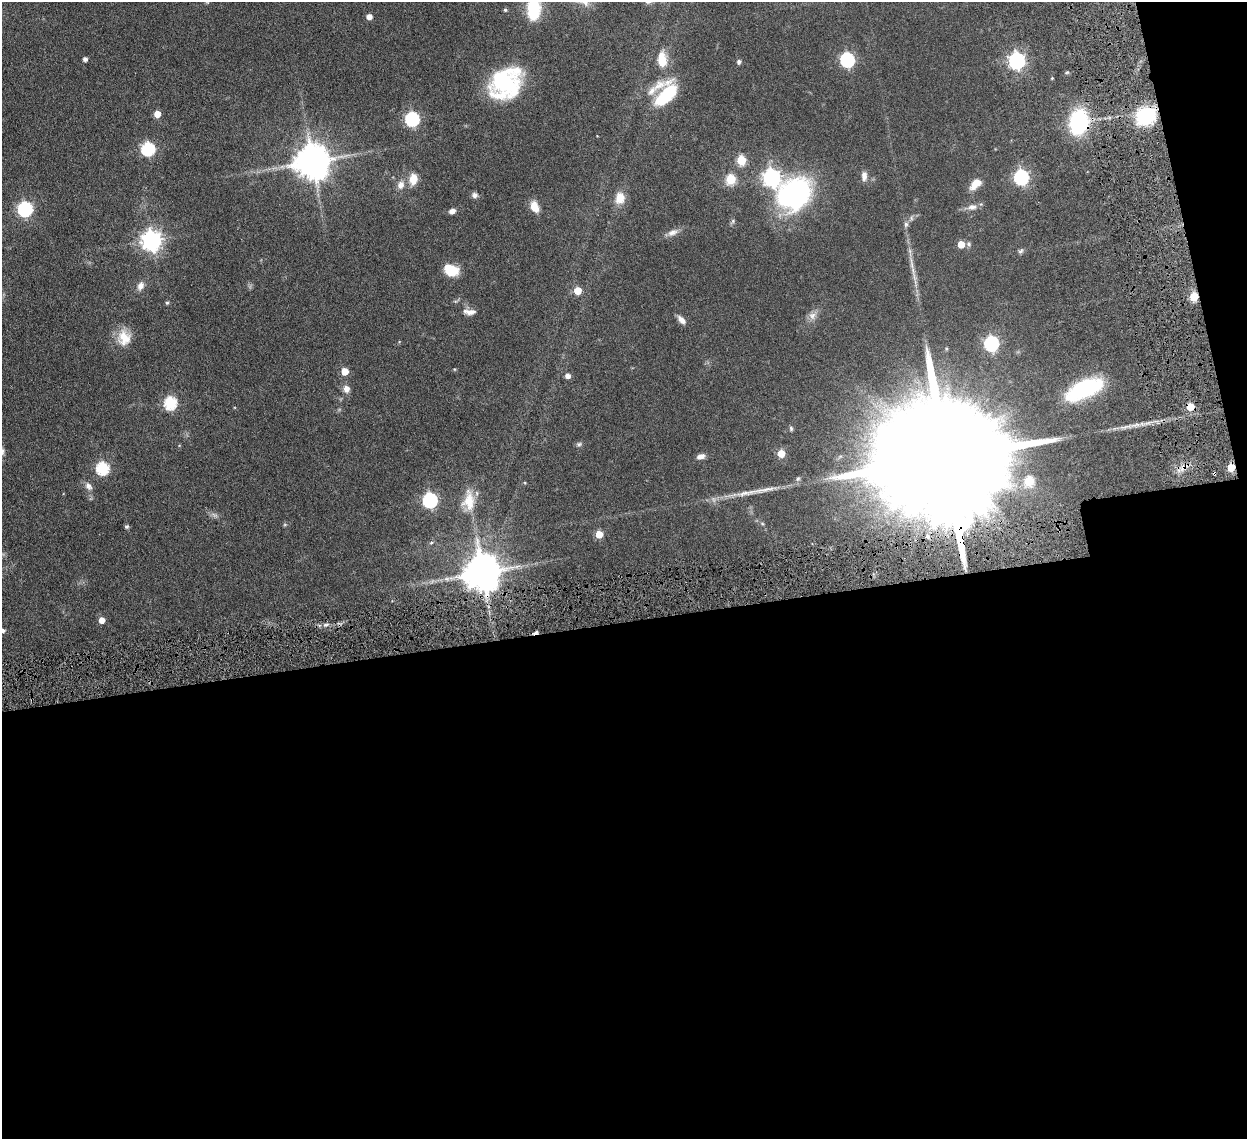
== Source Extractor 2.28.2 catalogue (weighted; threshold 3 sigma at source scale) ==
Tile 16 of 4 x 4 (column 4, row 4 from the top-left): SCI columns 3827-5071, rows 172-1308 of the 5159 x 5000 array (HDU 1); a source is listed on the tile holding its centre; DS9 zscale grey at full resolution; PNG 1249 x 1141 px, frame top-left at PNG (2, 2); no overlay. Shown black and unused: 48% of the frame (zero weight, under 4 of 8 exposures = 5% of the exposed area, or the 3 px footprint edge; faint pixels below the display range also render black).
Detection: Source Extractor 2.28.2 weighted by HDU 2 'WHT'; one run over the whole footprint, this tile lists its part. Background 0.0545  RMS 0.0051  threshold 0.0207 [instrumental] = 3 sigma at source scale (4.09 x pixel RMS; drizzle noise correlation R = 1.36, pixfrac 0.8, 0.05/0.05 arcsec/px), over >= 5 px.
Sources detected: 83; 1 too faint to see at this stretch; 3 cosmic-ray / hot-pixel residue — not listed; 2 inside a brighter listed object's ellipse — not listed separately; the other 77 listed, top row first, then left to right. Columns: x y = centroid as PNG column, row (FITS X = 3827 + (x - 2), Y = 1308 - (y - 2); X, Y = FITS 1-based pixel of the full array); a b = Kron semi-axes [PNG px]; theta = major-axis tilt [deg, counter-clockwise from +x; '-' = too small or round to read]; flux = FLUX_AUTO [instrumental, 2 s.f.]
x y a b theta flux
534 9 19 11 -90 25
505 10 5 5 - 0.69
369 17 5 4 - 3.2
85 59 4 4 - 1.6
662 59 22 12 -84 8.4
847 60 6 6 - 79
1017 61 7 6 - 140
739 62 5 5 - 1.2
1067 72 5 3 - 0.5
1052 78 3 3 - 0.34
505 83 32 24 44 51
666 95 31 19 59 25
157 114 5 5 - 7.1
1146 116 18 15 31 32
412 119 6 6 - 78
1079 122 20 15 83 43
148 149 6 6 - 63
741 160 5 5 - 20
312 161 10 10 - 1100
864 176 13 7 89 2.3
772 177 7 7 - 160
1021 177 6 6 - 84
413 179 13 9 83 5.4
731 179 5 5 - 26
975 184 14 8 43 5.4
401 185 11 9 69 3
795 194 38 32 20 76
474 195 8 7 - 1.5
620 198 14 11 79 5.9
535 207 12 8 -64 5.6
972 207 13 8 9 2.7
25 209 6 6 - 86
452 211 7 5 16 2.2
911 218 7 4 -89 0.76
733 221 6 6 - 0.78
906 224 8 6 76 1.2
672 232 15 8 25 2.5
151 240 7 7 - 250
961 244 5 5 - 8.2
969 244 7 5 -44 0.95
1021 251 9 5 37 0.97
451 270 16 11 -23 8.6
913 271 16 5 -78 2.7
140 286 11 8 65 2.6
577 291 5 5 - 11
1194 296 5 5 - 18
167 303 5 5 - 0.58
469 312 17 7 -2 2.6
812 316 11 9 82 2.5
681 320 11 6 -46 2.7
124 338 21 18 -88 8.4
991 343 7 6 - 85
345 371 5 5 - 8
568 376 5 5 - 2.5
346 389 9 8 - 2.5
1084 389 39 16 23 42
170 403 6 6 - 49
1190 407 5 5 - 10
791 428 6 5 - 0.75
579 444 8 6 12 0.95
781 454 5 5 - 9.4
701 456 11 6 14 2
947 458 73 23 8 39000
1231 467 5 5 - 11
102 468 6 6 - 53
1029 481 6 5 - 22
88 486 11 7 -50 2.1
746 493 35 6 11 6.1
430 500 7 6 - 88
469 501 30 16 87 10
127 527 6 5 - 0.71
599 534 5 5 - 9.5
431 543 5 3 - 0.53
482 573 10 10 - 1300
102 620 5 5 - 4.6
326 625 6 3 19 0.84
3 630 5 5 - 1.2
Overlapping masked pixels (flux is a lower limit): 6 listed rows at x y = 1079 122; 1194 296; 1190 407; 947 458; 1231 467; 482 573
Isophote crosses this tile's border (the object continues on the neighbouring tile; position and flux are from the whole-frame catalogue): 2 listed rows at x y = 534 9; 3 630